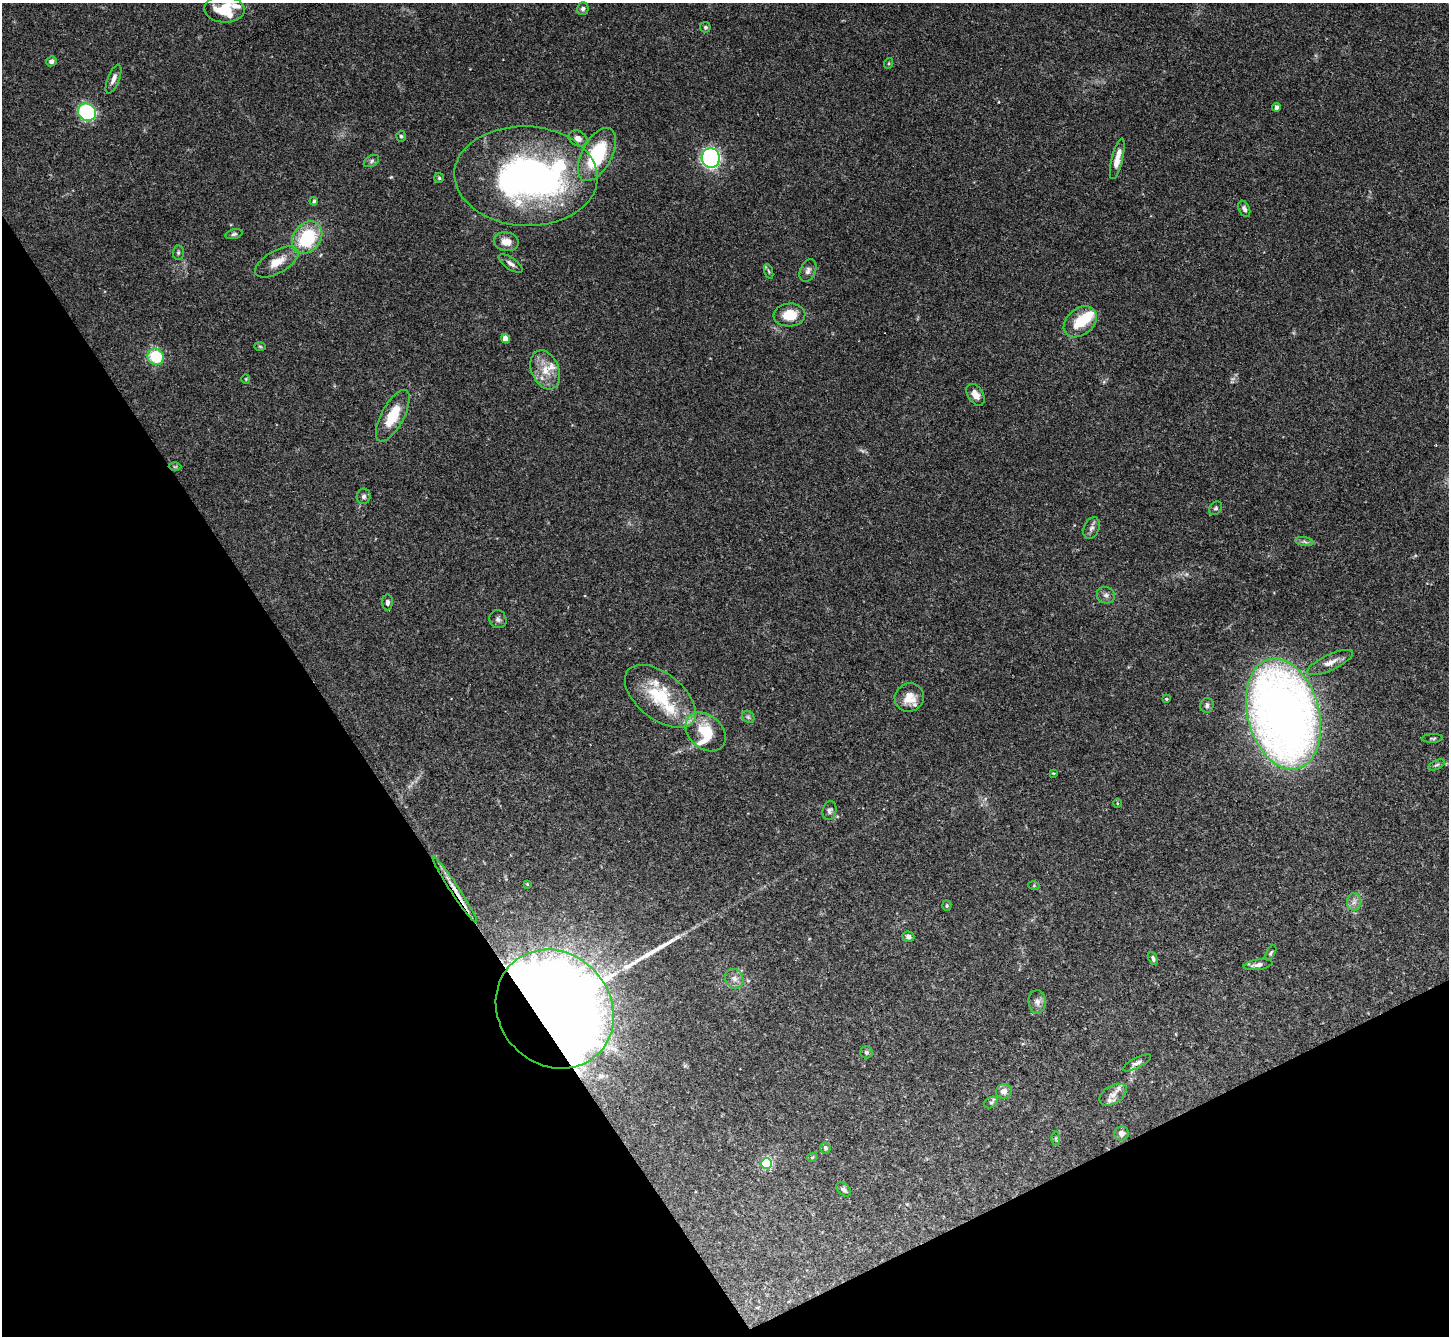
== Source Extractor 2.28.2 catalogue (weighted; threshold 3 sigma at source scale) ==
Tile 14 of 4 x 4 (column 2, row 4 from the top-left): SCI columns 1451-2897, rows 293-1626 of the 5792 x 5782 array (HDU 1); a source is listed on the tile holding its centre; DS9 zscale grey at full resolution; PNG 1451 x 1338 px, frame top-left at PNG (2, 3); each listed source drawn as its Kron ellipse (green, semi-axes under 4 px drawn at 4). Shown black and unused: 28% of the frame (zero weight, under 3 of 4 exposures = <1% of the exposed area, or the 3 px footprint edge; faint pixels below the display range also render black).
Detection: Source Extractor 2.28.2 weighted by HDU 2 'WHT'; one run over the whole footprint, this tile lists its part. Background 0.11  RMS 0.0068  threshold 0.0307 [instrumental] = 3 sigma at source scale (4.5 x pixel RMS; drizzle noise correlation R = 1.50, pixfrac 1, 0.05/0.05 arcsec/px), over >= 5 px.
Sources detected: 92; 3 inside a brighter object's white glare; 1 long thin detection or spike segment (spike, bleed or trail) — neither listed nor drawn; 9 inside a brighter listed object's ellipse — not listed separately; the other 79 listed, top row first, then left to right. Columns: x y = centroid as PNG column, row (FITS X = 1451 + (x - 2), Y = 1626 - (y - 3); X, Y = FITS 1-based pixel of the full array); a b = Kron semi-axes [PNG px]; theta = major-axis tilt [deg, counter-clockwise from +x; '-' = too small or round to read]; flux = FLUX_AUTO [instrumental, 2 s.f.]
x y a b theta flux
224 9 20 13 -3 17
583 9 6 5 - 1.7
705 27 5 5 - 1.4
51 61 5 5 - 2.8
889 63 5 3 - 0.73
114 79 15 5 68 3.7
1276 107 4 4 - 2.5
87 112 9 8 - 78
401 136 5 4 - 1
578 138 10 7 -30 4
597 154 29 15 62 46
711 158 10 9 - 130
1117 159 21 5 76 7.4
372 161 8 5 29 1.5
526 176 71 50 -3 250
439 178 5 5 - 0.87
314 201 4 4 - 1.3
1244 209 8 5 -66 2.1
234 234 8 5 15 1.4
307 238 17 13 53 39
506 242 12 9 -9 7.2
178 253 7 5 89 1.3
277 262 24 11 30 10
511 264 14 5 -34 2.9
808 270 12 7 66 2.9
769 271 8 3 -71 1
789 315 16 11 4 13
1080 322 18 13 39 18
505 338 4 4 - 8.9
260 346 6 3 -2 0.76
156 357 8 8 - 28
545 370 20 13 -68 12
246 379 5 4 - 0.65
976 395 12 7 -57 6
393 416 28 11 62 21
175 467 6 4 0 0.85
364 496 8 7 - 2
1216 508 7 6 - 1.4
1091 528 11 7 66 3
1304 542 9 4 -9 1.8
1106 595 9 8 - 2.7
387 602 8 5 89 2.1
498 619 9 8 - 2.2
1330 662 25 8 25 6.4
660 696 41 23 -38 39
909 697 15 14 - 11
1166 699 3 2 - 0.65
1207 705 7 6 - 2
1283 714 57 36 -75 620
748 717 7 5 -45 1.4
705 732 22 16 -42 20
1432 738 10 3 3 1
1436 765 8 4 26 1.4
1053 773 4 3 - 0.63
1117 803 4 3 - 0.57
830 811 9 7 78 2
527 884 4 3 - 0.63
1034 886 5 3 - 0.69
455 889 40 4 -57 7.8
1354 902 9 7 86 3
947 906 5 4 - 0.92
908 937 6 5 - 2.4
1271 953 8 4 60 1
1153 958 7 4 -66 1.6
1258 965 14 5 8 3
734 979 10 8 -57 4
1037 1002 11 8 -86 3.7
555 1009 62 56 -47 2100
866 1052 6 6 - 1.5
1137 1063 16 5 27 2.6
1004 1091 8 7 - 4.6
1113 1095 15 9 31 4.6
991 1103 7 5 30 1.2
1122 1133 7 7 - 3.5
1056 1138 7 4 -90 0.88
825 1148 5 5 - 1.4
812 1157 5 4 - 0.8
766 1163 5 5 - 66
844 1189 8 5 -42 2.1
Overlapping masked pixels (flux is a lower limit): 2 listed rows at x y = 455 889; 555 1009
Isophote crosses this tile's border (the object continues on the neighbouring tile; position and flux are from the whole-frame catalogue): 1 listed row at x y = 224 9